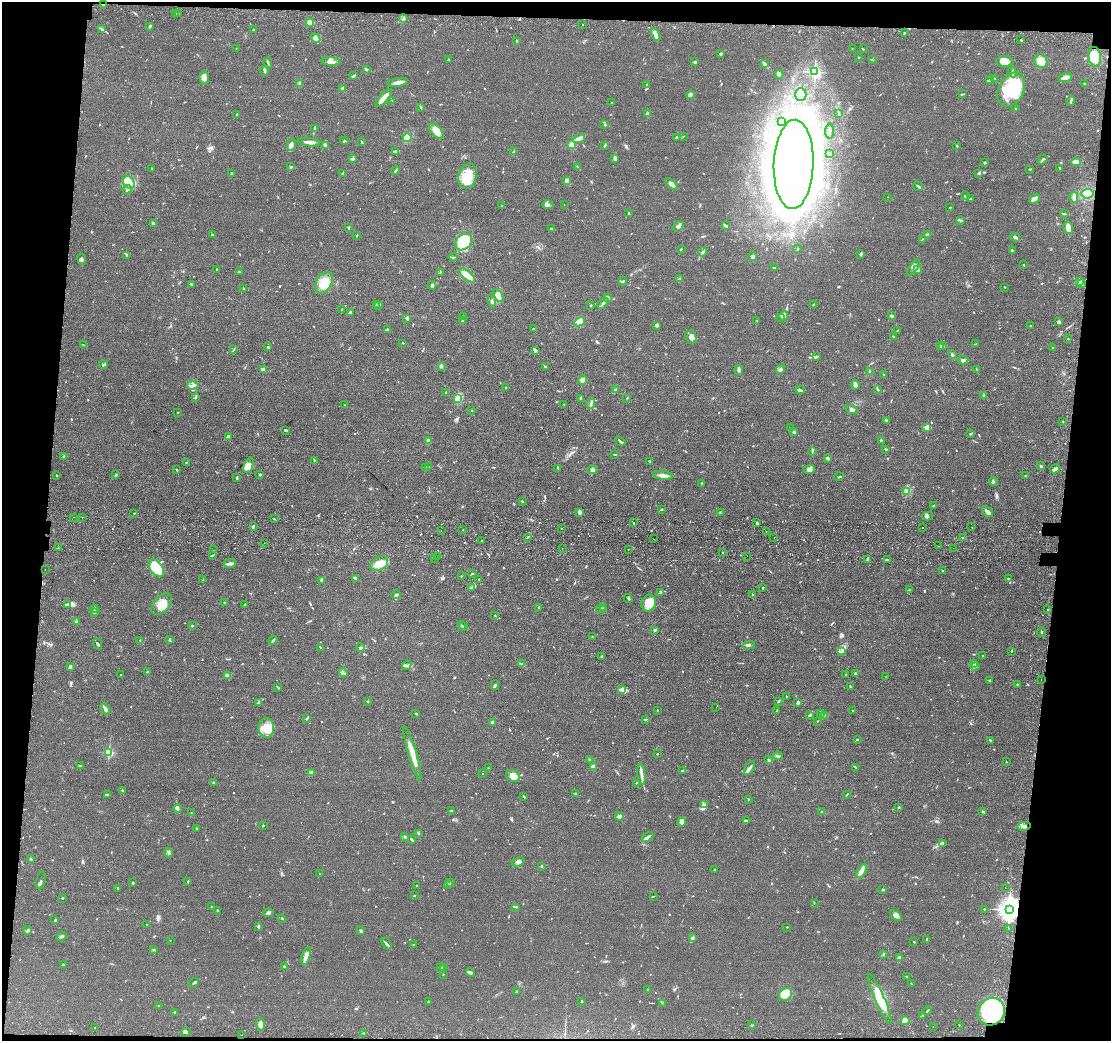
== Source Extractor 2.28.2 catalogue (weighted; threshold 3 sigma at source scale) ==
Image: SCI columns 69-4504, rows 266-4421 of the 4526 x 4586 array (HDU 1 of 3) = the unmasked area's bounding box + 8 px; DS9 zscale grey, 4 x 4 block average (1 PNG px = mean of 4 x 4 image px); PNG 1113 x 1043 px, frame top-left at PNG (2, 2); each listed source drawn as its Kron ellipse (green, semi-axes under 4 px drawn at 4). Shown black and unused: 11% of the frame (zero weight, under 2 of 3 exposures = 5% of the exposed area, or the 3 px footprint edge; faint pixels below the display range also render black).
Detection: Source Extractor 2.28.2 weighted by HDU 2 'WHT'. Background 0.0675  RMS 0.0058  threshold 0.0263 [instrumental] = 3 sigma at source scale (4.5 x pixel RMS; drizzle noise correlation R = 1.50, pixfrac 1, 0.05/0.05 arcsec/px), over >= 5 px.
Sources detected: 1000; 3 too faint to see at this stretch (4 x 4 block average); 8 inside a brighter object's white glare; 16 cosmic-ray / hot-pixel residue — neither listed nor drawn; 31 coinciding with a brighter row at this scale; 55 inside a brighter listed object's ellipse — not listed separately; of the other 887, all 500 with FLUX_AUTO >= 1.59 (the completeness limit of this list) listed and drawn (387 fainter detections not listed), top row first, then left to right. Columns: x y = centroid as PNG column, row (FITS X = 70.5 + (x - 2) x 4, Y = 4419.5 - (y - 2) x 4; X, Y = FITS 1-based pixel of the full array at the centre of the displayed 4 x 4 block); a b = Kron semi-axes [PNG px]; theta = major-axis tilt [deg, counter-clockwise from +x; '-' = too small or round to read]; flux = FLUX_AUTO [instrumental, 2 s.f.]
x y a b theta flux
103 5 2 2 - 3
176 13 2 2 - 3.8
179 14 2 2 - 1.7
403 18 4 2 - 4.3
310 22 4 3 - 13
583 25 2 2 - 3.9
150 26 3 2 - 7.2
101 29 2 2 - 2.5
254 30 3 2 - 3.3
904 33 2 2 - 2.9
656 35 6 3 -65 14
315 38 5 4 - 12
1021 40 3 2 - 2.9
517 41 2 2 - 3.5
236 48 2 2 - 1.7
852 49 2 2 - 2
863 49 3 2 - 2.2
721 54 3 2 - 5.1
858 57 2 2 - 2.5
1095 57 10 6 -84 100
448 60 2 2 - 3
872 60 2 2 - 2
331 61 9 4 -4 17
1005 61 9 5 2 31
1041 61 7 6 - 52
268 62 5 2 - 5.9
695 62 3 2 - 4.3
764 64 4 2 - 4.4
264 70 5 2 - 5.8
366 70 2 2 - 2.5
815 72 2 2 - 610
1012 72 5 2 - 6.5
779 74 4 2 - 24
353 76 3 2 - 5.8
204 78 7 5 -86 14
1066 78 7 4 20 28
994 79 2 2 - 2.7
990 80 3 2 - 2.7
397 82 10 3 8 20
300 83 2 2 - 60
1084 84 2 2 - 3.9
646 85 2 2 - 4.1
343 88 3 2 - 10
1011 90 18 12 64 170
801 94 6 6 - 20
963 94 4 2 - 3.4
691 95 4 2 - 4.7
383 98 11 2 49 53
392 100 2 2 - 1.6
1071 101 5 2 - 5.5
612 103 2 2 - 2.5
421 107 4 2 - 3.3
1016 108 2 2 - 2
839 113 3 2 - 3.1
647 114 2 2 - 48
237 115 2 2 - 2.6
781 121 2 2 - 2.6
605 125 2 2 - 3.1
315 129 2 2 - 2
436 131 9 5 -50 30
829 131 7 2 89 6.4
683 136 2 2 - 2
677 137 4 2 - 5.5
407 138 4 4 - 26
579 138 6 3 21 13
345 141 4 2 - 2.5
309 142 11 3 -6 16
362 142 3 2 - 2.4
572 144 2 2 - 150
291 145 6 2 78 20
325 145 4 2 - 11
605 145 3 2 - 5
957 146 2 2 - 3.7
396 151 4 2 - 7
513 151 2 2 - 2.7
830 153 2 2 - 2
352 159 4 2 - 7.4
615 159 4 2 - 22
1043 159 5 2 - 5.8
1076 162 5 3 - 33
985 163 2 2 - 1.8
794 164 44 20 88 6600
291 167 4 2 - 2.5
577 167 3 2 - 2
1060 168 3 2 - 2.3
152 169 3 2 - 1.7
1030 169 3 2 - 2.2
395 170 4 2 - 4.1
231 173 2 2 - 2.2
979 173 4 3 - 5.1
342 174 2 2 - 3.3
467 176 13 9 75 86
567 180 3 3 - 6
129 182 7 5 -58 150
671 184 7 3 -38 15
918 186 5 2 - 5.9
127 190 4 2 - 6.4
1088 194 6 5 - 61
965 196 2 2 - 3.9
887 197 2 2 - 2.3
1074 197 6 3 86 28
971 199 3 2 - 3.4
1035 199 6 4 45 14
564 204 2 2 - 2.5
548 205 5 3 - 12
501 206 2 2 - 1.6
950 207 3 2 - 1.6
628 213 3 2 - 1.7
1064 214 3 2 - 2.2
961 220 3 2 - 3.9
153 223 2 2 - 8
725 225 4 2 - 5.1
678 226 6 3 32 8.5
348 228 2 2 - 4.3
1068 228 6 4 -76 20
552 229 4 2 - 4.4
927 234 3 3 - 4.7
212 235 2 2 - 5.1
357 235 2 2 - 3.8
1015 237 5 3 - 7.8
922 239 2 2 - 1.6
464 242 9 7 41 72
681 249 2 2 - 1.9
798 249 4 2 - 2.4
1013 250 2 2 - 2
702 252 4 2 - 6.3
860 254 3 2 - 3.8
127 255 4 2 - 4.5
453 257 4 2 - 3.8
752 257 4 3 - 7.5
82 259 5 2 - 6.5
1023 265 2 2 - 1.6
914 267 9 4 54 14
774 268 4 2 - 6.2
217 269 2 2 - 8.8
918 269 3 2 - 4.3
239 272 3 2 - 3.6
440 272 3 2 - 2.5
467 275 9 4 -40 34
679 279 2 2 - 6.1
623 281 4 2 - 5.9
1080 281 3 2 - 4.5
324 283 11 7 57 60
192 284 3 2 - 6
1082 284 2 2 - 4.6
432 285 4 2 - 4.5
1005 287 2 2 - 3
244 289 2 2 - 5.5
498 296 7 4 -56 29
608 298 4 2 - 8.6
492 301 7 2 -83 5.6
603 303 6 2 45 7.1
814 304 4 2 - 2.6
376 305 3 2 - 2
591 305 3 2 - 2.7
379 306 2 2 - 2.3
342 309 3 2 - 1.8
350 312 3 2 - 11
784 315 5 3 - 14
891 315 2 2 - 5.5
464 316 3 2 - 2.2
407 318 2 2 - 36
781 318 3 2 - 2.7
463 321 4 2 - 9.7
757 321 2 2 - 5.3
579 322 5 4 - 23
1059 322 3 3 - 9.7
657 325 4 3 - 9.7
1031 326 2 2 - 3
388 329 2 2 - 2.3
533 329 2 2 - 2.8
897 330 2 2 - 1.6
893 336 2 2 - 5.2
691 337 7 5 -64 17
1068 339 2 2 - 2.2
403 343 2 2 - 2.2
976 344 3 2 - 1.9
84 345 3 2 - 1.9
940 346 3 3 - 3.8
943 346 2 2 - 4.2
268 347 2 2 - 2.6
1052 348 3 2 - 2.5
233 350 3 2 - 2.5
536 350 2 2 - 2.1
952 355 2 2 - 5.1
817 356 3 2 - 2.8
963 360 5 3 - 6.7
103 365 4 2 - 4.5
441 366 3 3 - 4.8
545 367 2 2 - 20
781 369 5 3 - 6.2
977 369 3 2 - 3.1
263 370 4 3 - 13
739 370 5 2 - 13
870 372 3 2 - 4.3
883 374 2 2 - 2.8
582 380 5 4 - 16
193 385 6 3 1 9.3
855 385 4 3 - 9.3
505 387 2 2 - 2.5
615 389 3 2 - 3.9
878 389 2 2 - 1.9
800 390 4 2 - 7
446 392 2 2 - 1.7
984 395 2 2 - 3.2
196 397 2 2 - 2.4
581 398 4 2 - 9.5
627 398 2 2 - 1.8
458 399 2 2 - 73
564 404 2 2 - 2
591 404 5 2 - 6.7
344 405 2 2 - 1.7
852 409 6 3 -25 11
472 410 2 2 - 2.7
178 413 2 2 - 2.2
886 420 3 2 - 3.3
1063 422 2 2 - 2.3
927 427 4 3 - 16
790 428 3 2 - 1.9
285 430 3 2 - 3.3
794 432 2 2 - 24
971 433 3 2 - 2.3
229 436 3 2 - 15
429 440 3 3 - 5
881 440 4 2 - 3.4
620 441 5 2 - 8
886 449 3 2 - 2.5
812 451 4 2 - 4
615 454 4 2 - 2.2
64 456 3 2 - 2.8
827 458 4 2 - 3.6
314 460 3 2 - 3.3
650 461 3 2 - 4.2
186 462 3 2 - 2.2
249 465 8 4 69 19
1040 465 2 2 - 2.6
428 467 2 2 - 2.8
425 468 2 2 - 3.7
558 468 2 2 - 1.6
176 469 2 2 - 1.9
809 469 5 4 - 12
1055 469 5 3 - 13
592 470 5 3 - 8.3
56 475 2 2 - 2.3
116 475 2 2 - 3.9
260 475 2 2 - 4.7
663 475 10 4 -8 18
1026 476 2 2 - 2.3
237 477 3 2 - 3.1
839 477 5 2 - 3.3
993 481 4 2 - 4.1
702 483 3 2 - 3.1
907 491 3 2 - 2.6
522 501 3 2 - 2.5
934 506 2 2 - 3.2
662 509 2 2 - 2
579 512 4 3 - 9.8
720 512 3 2 - 2
987 512 6 3 -47 14
134 513 2 2 - 2.7
927 516 5 4 - 7.5
73 517 2 2 - 4.1
82 517 2 2 - 2.4
274 519 2 2 - 2.3
633 523 3 2 - 3.6
756 523 2 2 - 2.1
253 526 3 2 - 4.1
923 527 2 2 - 4.2
972 527 2 2 - 6.1
562 528 2 2 - 3.4
463 530 2 2 - 1.9
441 531 2 2 - 2
766 532 2 2 - 2.7
528 537 2 2 - 3
774 537 2 2 - 2
963 538 3 2 - 4.9
654 539 2 2 - 2.1
482 541 2 2 - 2.8
264 543 2 2 - 2.8
939 546 2 2 - 2.3
58 548 2 2 - 1.8
562 548 2 2 - 2.1
953 548 2 2 - 1.8
628 549 2 2 - 2.3
214 550 2 2 - 2.1
722 553 2 2 - 1.6
213 555 2 2 - 1.6
747 556 2 2 - 2.9
437 557 2 2 - 4.5
434 558 2 2 - 3.3
867 560 2 2 - 2.8
887 560 3 2 - 6
379 563 9 6 27 35
230 564 6 2 8 17
156 568 10 6 -53 230
45 569 2 2 - 6
943 571 2 2 - 2.1
472 574 2 2 - 2.6
461 576 2 2 - 1.9
356 578 4 2 - 6.5
479 579 2 2 - 5.2
1008 579 2 2 - 4.4
203 580 3 2 - 1.9
322 580 3 2 - 9.4
763 587 3 2 - 2.1
471 588 3 3 - 4.1
910 590 3 2 - 3.1
660 592 2 2 - 2.9
396 595 5 3 - 6.7
753 595 2 2 - 1.6
628 598 4 2 - 4.1
225 603 3 2 - 2.2
649 603 8 7 - 50
162 604 12 7 48 52
244 604 2 2 - 2
68 605 4 2 - 12
539 607 3 2 - 4
603 608 2 2 - 6.2
94 609 4 2 - 5.3
601 609 5 2 - 4.2
1047 610 2 2 - 4.5
94 612 3 2 - 8.5
495 615 2 2 - 1.7
76 621 3 2 - 3.1
461 625 2 2 - 2.4
192 626 2 2 - 4.5
464 626 2 2 - 2.1
655 630 4 2 - 5.3
1041 632 4 2 - 3
592 637 2 2 - 1.8
140 640 2 2 - 1.7
169 640 3 2 - 3.2
273 640 5 2 - 4.9
98 644 5 2 - 4.9
749 645 6 2 14 7.1
321 647 3 2 - 2.5
360 648 4 2 - 8.2
1011 651 3 2 - 2.2
842 652 3 2 - 2.6
983 655 2 2 - 1.9
601 656 3 2 - 2
521 663 3 2 - 3
973 664 4 2 - 5.3
407 665 5 2 - 3.9
976 666 4 2 - 4.6
70 667 3 3 - 5.4
147 672 3 2 - 4
343 673 5 2 - 3.7
856 674 3 2 - 3.5
121 675 2 2 - 2
228 675 3 2 - 2.3
846 675 2 2 - 2
886 677 2 2 - 1.7
1041 679 2 2 - 5.9
990 680 4 2 - 2.6
1017 684 2 2 - 3.1
495 685 5 2 - 5
850 686 3 2 - 3
278 687 3 2 - 2.8
622 690 4 3 - 7.2
787 696 2 2 - 2.6
368 701 2 2 - 3.2
778 702 3 2 - 4.4
798 702 3 2 - 6.6
258 703 3 2 - 3.4
716 707 2 2 - 1.7
105 709 6 2 -64 16
657 710 2 2 - 3.3
777 711 3 2 - 1.9
853 711 2 2 - 2
821 713 3 2 - 2.3
416 714 2 2 - 3.6
810 715 3 2 - 5.5
825 715 4 3 - 5.1
307 719 4 2 - 3
646 719 3 2 - 3.2
817 721 2 2 - 1.6
493 722 2 2 - 46
266 728 10 8 -87 44
857 739 4 2 - 2.9
990 740 3 2 - 4
109 752 2 2 - 350
412 754 28 3 -74 54
657 754 2 2 - 2.1
778 756 5 2 - 5.9
589 760 2 2 - 12
768 760 3 2 - 4.3
1006 762 2 2 - 1.8
80 766 4 2 - 4.2
593 767 2 2 - 66
855 767 3 2 - 2.1
488 768 2 2 - 1.7
750 768 8 2 58 12
683 771 3 2 - 2.8
312 772 3 3 - 10
482 774 2 2 - 2.4
641 774 10 3 -84 18
513 776 7 5 -30 32
214 783 3 2 - 2.9
636 783 2 2 - 1.8
122 790 2 2 - 2.9
107 794 3 2 - 4.1
576 794 3 2 - 4
847 795 3 2 - 2.2
524 796 4 2 - 3.2
748 799 2 2 - 1.8
705 805 4 3 - 6.6
899 807 2 2 - 6.6
178 809 4 3 - 5.9
451 811 4 2 - 2.3
822 812 3 2 - 4.3
983 812 3 2 - 5.1
191 813 2 2 - 2
620 816 4 3 - 13
746 820 4 2 - 2.7
682 822 5 4 - 15
263 826 3 2 - 2.2
1024 826 6 3 10 11
196 828 2 2 - 2.1
418 833 3 2 - 2.7
405 837 3 2 - 6.3
648 837 6 2 35 7.4
411 839 2 2 - 5.3
943 843 2 2 - 3.8
169 853 4 4 - 8.6
31 859 2 2 - 2.7
518 862 6 4 25 10
541 866 2 2 - 16
715 870 2 2 - 1.6
862 871 7 4 59 15
320 874 2 2 - 1.6
41 880 9 2 78 6.1
188 881 3 2 - 3.1
450 882 4 2 - 2
132 883 3 2 - 2.3
448 884 3 2 - 3.4
417 885 3 2 - 3
118 888 2 2 - 2.2
1005 888 2 2 - 2.4
883 890 3 2 - 4.4
415 895 2 2 - 1.7
653 896 2 2 - 1.6
62 898 2 2 - 3.9
814 903 3 2 - 2.1
212 907 2 2 - 1.9
516 907 2 2 - 1.9
984 909 2 2 - 3.2
1009 910 3 3 - 3500
218 911 3 2 - 4.3
268 913 5 3 - 8.3
896 916 6 3 -38 12
282 918 3 2 - 2.2
55 920 2 2 - 1.6
147 925 2 2 - 1.9
258 926 3 2 - 5.5
787 927 2 2 - 1.9
1008 928 2 2 - 2
28 930 4 3 - 5.7
361 931 3 2 - 5.4
61 937 5 2 - 5.6
693 938 3 2 - 8.8
927 939 3 2 - 2.9
170 940 2 2 - 4.3
914 942 2 2 - 2.6
386 944 6 2 -58 4.9
413 944 2 2 - 1.6
154 950 2 2 - 1.7
883 954 3 2 - 2.5
306 956 9 3 73 30
900 958 2 2 - 44
63 965 2 2 - 3.1
284 967 2 2 - 4.6
440 968 3 2 - 4.6
443 968 3 3 - 5.5
471 972 5 3 - 7.4
443 974 2 2 - 2.1
906 976 2 2 - 1.7
194 983 5 2 - 5.2
911 984 2 2 - 2.1
648 990 2 2 - 1.6
516 992 2 2 - 2.3
785 994 7 5 40 86
880 999 27 5 -66 87
582 1001 2 2 - 2.9
428 1002 3 2 - 3.4
663 1003 2 2 - 1.9
158 1006 2 2 - 11
927 1011 4 2 - 4
174 1012 3 2 - 1.7
991 1012 14 13 - 400
923 1015 2 2 - 1.7
905 1021 4 4 - 26
260 1024 6 4 -88 19
751 1025 2 2 - 2.8
959 1025 2 2 - 1.6
933 1027 2 2 - 5.9
95 1028 2 2 - 2.8
186 1032 4 2 - 5.5
364 1033 2 2 - 1.7
242 1035 2 2 - 2
Overlapping masked pixels (flux is a lower limit): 2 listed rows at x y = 103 5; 1009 910
Diffuse or blended objects may show on this block-average render without a row.